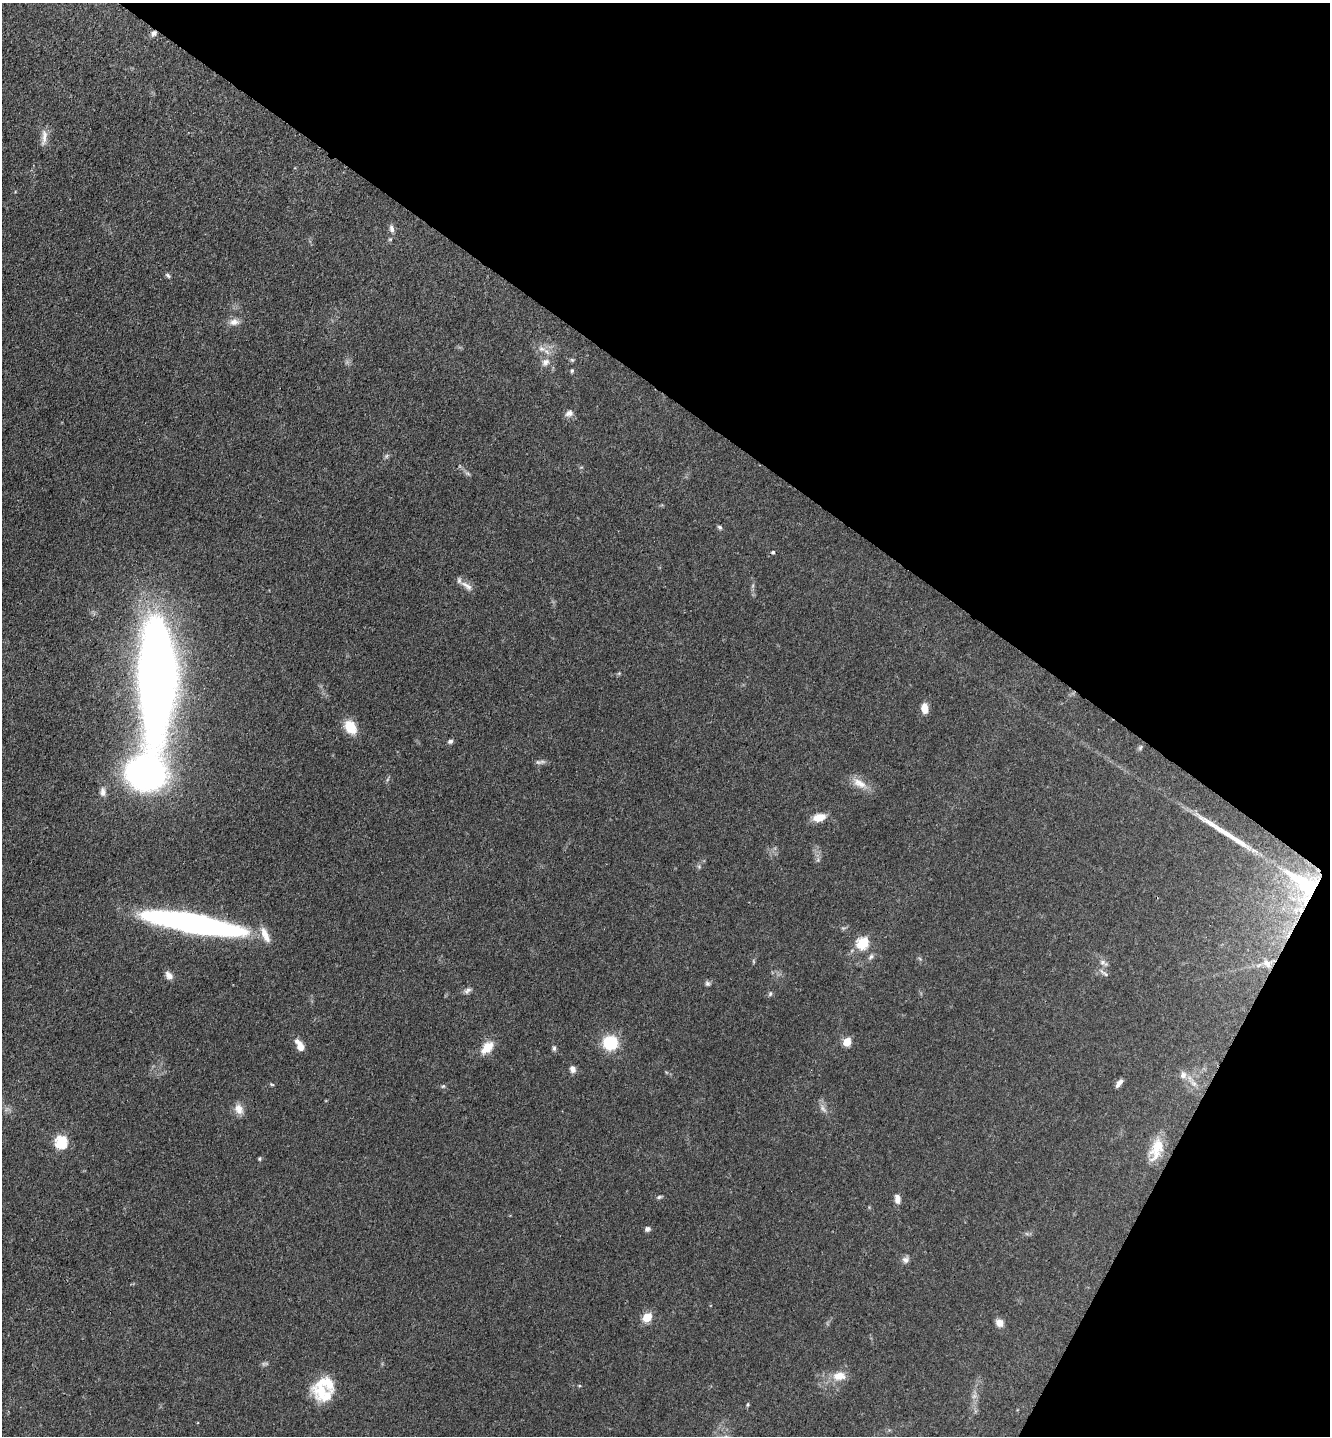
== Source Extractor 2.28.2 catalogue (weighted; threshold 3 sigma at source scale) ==
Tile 8 of 4 x 4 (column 4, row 2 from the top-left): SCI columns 4221-5548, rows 2957-4390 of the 5922 x 5914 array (HDU 1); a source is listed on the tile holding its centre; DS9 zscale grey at full resolution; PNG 1332 x 1438 px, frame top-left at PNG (2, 3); no overlay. Shown black and unused: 32% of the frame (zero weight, under 3 of 4 exposures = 9% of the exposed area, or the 3 px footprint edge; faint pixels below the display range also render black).
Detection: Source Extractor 2.28.2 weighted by HDU 2 'WHT'; one run over the whole footprint, this tile lists its part. Background 0.0683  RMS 0.0039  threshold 0.0176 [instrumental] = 3 sigma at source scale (4.5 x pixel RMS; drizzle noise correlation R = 1.50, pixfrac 1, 0.05/0.05 arcsec/px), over >= 5 px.
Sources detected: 71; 3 too faint to see at this stretch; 1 cosmic-ray / hot-pixel residue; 1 long thin detection or spike segment (spike, bleed or trail) — not listed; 4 inside a brighter listed object's ellipse — not listed separately; the other 62 listed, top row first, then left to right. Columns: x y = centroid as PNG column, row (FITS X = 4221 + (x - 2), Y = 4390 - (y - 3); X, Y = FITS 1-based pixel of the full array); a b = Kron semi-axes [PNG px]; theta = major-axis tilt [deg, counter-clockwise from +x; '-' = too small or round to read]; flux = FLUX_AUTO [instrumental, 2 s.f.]
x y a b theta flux
154 33 8 7 - 1.4
44 137 24 6 83 2.8
392 229 11 6 -78 1.7
168 275 8 5 -45 0.74
234 322 15 9 6 2.7
542 349 11 7 -27 2.5
572 360 6 5 - 0.58
545 362 12 10 38 2.7
572 371 5 5 - 0.7
569 413 11 8 29 1.8
386 456 7 4 88 0.71
468 473 8 4 -19 0.71
720 527 6 5 - 0.76
467 586 21 7 -34 2.8
158 677 84 25 90 550
925 708 10 7 -87 4.2
350 727 13 9 -54 10
450 741 7 6 - 0.95
1140 748 8 5 73 0.82
540 762 14 5 5 1.2
145 774 28 25 -6 150
860 783 22 10 -28 5.1
103 792 13 8 88 2.1
819 817 14 8 14 5.6
1237 840 49 7 -34 8.2
699 866 6 6 - 0.69
1305 884 46 18 -36 30
192 923 89 15 -11 150
863 943 6 6 - 36
871 957 9 6 57 1.1
753 961 6 4 -71 0.46
1103 963 14 6 -28 1.6
1267 963 13 9 -49 2.7
1104 973 17 4 -38 1.2
169 975 11 8 -48 2.2
707 984 7 6 - 0.95
467 991 11 6 37 1.3
770 994 7 5 74 0.73
847 1042 5 5 - 12
610 1043 13 13 - 17
300 1046 13 6 -61 4.4
487 1047 17 10 45 6.7
554 1048 7 5 -89 0.89
573 1069 9 7 -77 1.8
1183 1075 10 8 85 2.2
1119 1083 11 5 55 1.8
1193 1083 14 7 -53 2.9
272 1084 7 3 -9 0.46
443 1086 5 5 - 0.57
239 1109 14 10 -62 3.3
61 1142 6 6 - 45
1156 1149 31 15 71 9.3
259 1159 5 4 - 0.49
659 1197 7 5 16 0.69
897 1199 11 7 -84 2.4
647 1229 7 5 13 1.2
905 1260 9 8 - 1.7
647 1317 5 5 - 18
1000 1323 9 8 - 2.8
839 1376 18 11 7 5.8
321 1391 27 22 88 13
747 1404 7 3 81 0.51
Overlapping masked pixels (flux is a lower limit): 2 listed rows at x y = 154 33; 1305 884